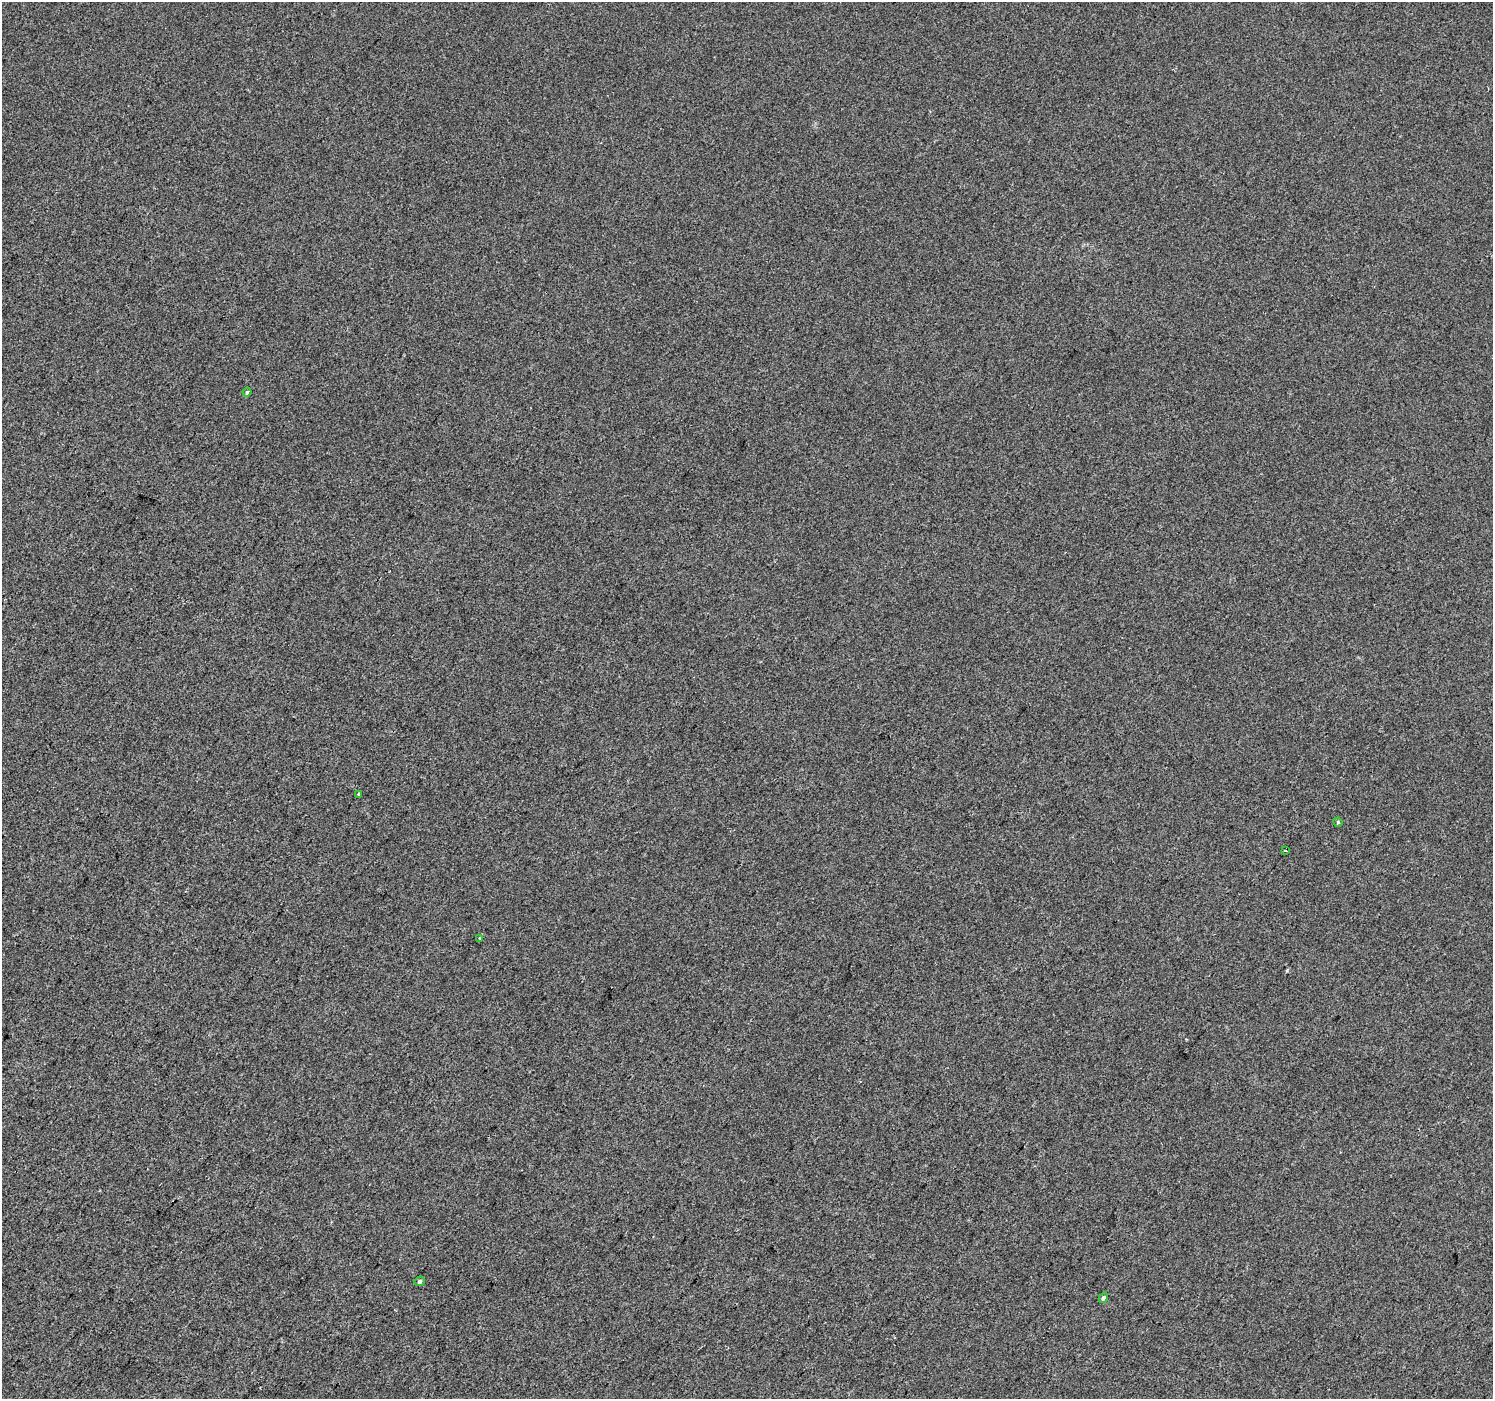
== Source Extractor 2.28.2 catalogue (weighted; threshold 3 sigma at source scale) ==
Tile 7 of 4 x 4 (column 3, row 2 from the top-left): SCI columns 2988-4478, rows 3038-4434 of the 5969 x 6009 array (HDU 1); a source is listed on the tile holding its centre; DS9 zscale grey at full resolution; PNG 1495 x 1401 px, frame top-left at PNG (2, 2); each listed source drawn as its Kron ellipse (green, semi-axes under 4 px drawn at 4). Shown black and unused: <1% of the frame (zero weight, under 2 of 3 exposures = <1% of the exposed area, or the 3 px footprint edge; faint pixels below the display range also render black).
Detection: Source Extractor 2.28.2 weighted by HDU 2 'WHT'; one run over the whole footprint, this tile lists its part. Background 4.93e-04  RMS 0.0057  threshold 0.0254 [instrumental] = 3 sigma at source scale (4.5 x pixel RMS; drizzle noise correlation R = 1.50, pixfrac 1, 0.0396/0.0396 arcsec/px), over >= 5 px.
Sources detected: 7; all 7 listed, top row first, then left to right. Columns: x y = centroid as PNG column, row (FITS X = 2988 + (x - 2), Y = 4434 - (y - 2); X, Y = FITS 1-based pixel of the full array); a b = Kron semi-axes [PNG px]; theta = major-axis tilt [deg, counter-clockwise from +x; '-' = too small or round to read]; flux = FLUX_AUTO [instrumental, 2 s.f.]
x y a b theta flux
247 392 4 4 - 0.75
359 794 3 3 - 0.74
1338 822 5 4 - 0.7
1285 850 4 2 - 0.37
479 938 3 3 - 1.9
419 1281 5 4 - 1.2
1103 1298 5 4 - 1.5